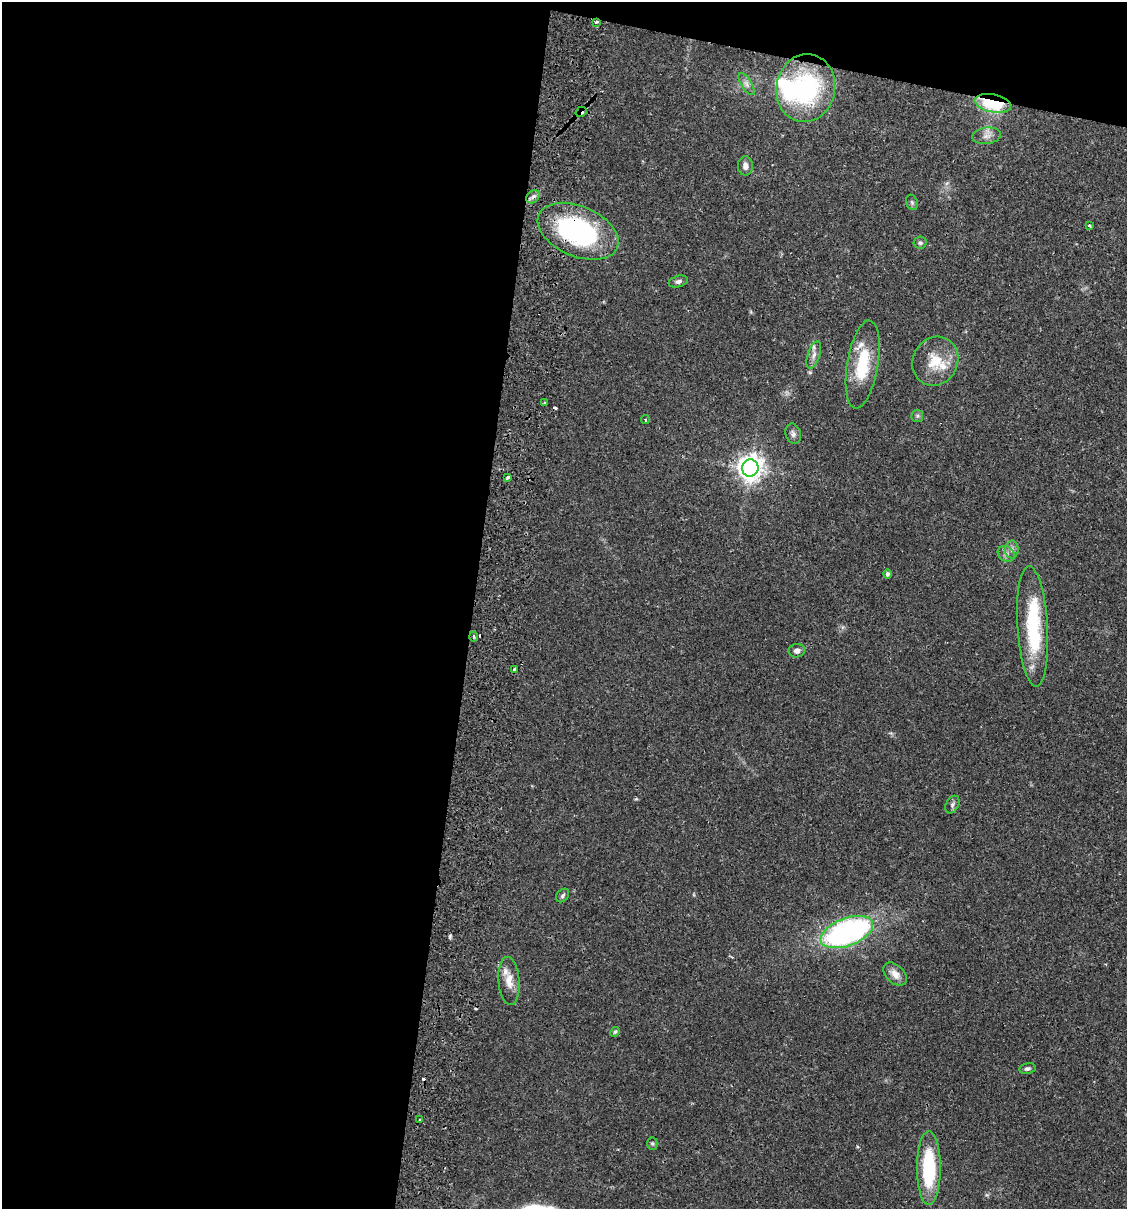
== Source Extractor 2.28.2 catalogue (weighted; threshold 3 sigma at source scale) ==
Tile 1 of 4 x 4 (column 1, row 1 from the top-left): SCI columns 174-1298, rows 3637-4843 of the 4963 x 4856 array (HDU 1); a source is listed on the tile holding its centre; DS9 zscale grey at full resolution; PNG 1129 x 1211 px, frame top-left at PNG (2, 2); each listed source drawn as its Kron ellipse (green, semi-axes under 4 px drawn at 4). Shown black and unused: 45% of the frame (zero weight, under 2 of 3 exposures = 3% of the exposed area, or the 3 px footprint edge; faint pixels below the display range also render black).
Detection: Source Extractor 2.28.2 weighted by HDU 2 'WHT'; one run over the whole footprint, this tile lists its part. Background 0.0646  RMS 0.005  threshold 0.0226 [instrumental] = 3 sigma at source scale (4.5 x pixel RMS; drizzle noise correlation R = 1.50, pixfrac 1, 0.05/0.05 arcsec/px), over >= 5 px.
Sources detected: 49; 2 inside a brighter object's white glare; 4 cosmic-ray / hot-pixel residue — neither listed nor drawn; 4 inside a brighter listed object's ellipse — not listed separately; the other 39 listed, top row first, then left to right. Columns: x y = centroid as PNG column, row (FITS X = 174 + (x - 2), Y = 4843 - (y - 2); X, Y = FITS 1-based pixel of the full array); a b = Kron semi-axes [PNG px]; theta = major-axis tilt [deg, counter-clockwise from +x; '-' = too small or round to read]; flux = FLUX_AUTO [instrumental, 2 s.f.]
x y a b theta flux
596 22 3 3 - 0.79
747 84 12 5 -59 1.9
806 88 34 29 79 62
993 103 18 9 -12 32
581 112 6 5 - 1.8
987 136 14 8 8 3.2
745 166 9 7 90 2.8
533 197 7 5 44 1.5
912 202 8 5 -69 1
1090 225 3 2 - 0.57
578 231 42 25 -23 74
920 243 6 6 - 1.1
678 281 10 5 15 1.5
814 355 14 6 72 2.3
935 361 25 22 61 14
863 364 44 15 81 22
545 403 4 3 - 0.55
917 416 6 6 - 0.96
645 420 4 2 - 0.5
793 434 10 7 -73 1.8
750 468 8 8 - 490
508 477 4 3 - 1.1
1012 549 9 6 88 1.8
1006 554 9 7 -37 2
887 574 4 4 - 1.5
1033 626 60 15 -86 39
474 637 5 3 - 0.75
797 651 8 6 8 2.5
514 669 4 3 - 2.4
952 805 9 6 62 1.4
563 895 7 5 48 1.1
847 932 27 14 21 120
895 974 14 9 -43 4
509 981 24 10 -85 6.3
615 1032 5 4 - 0.69
1027 1069 8 5 11 1.3
420 1120 3 3 - 1.3
652 1143 6 5 - 0.76
929 1168 37 12 90 33
Overlapping masked pixels (flux is a lower limit): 4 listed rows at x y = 596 22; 993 103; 581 112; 578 231